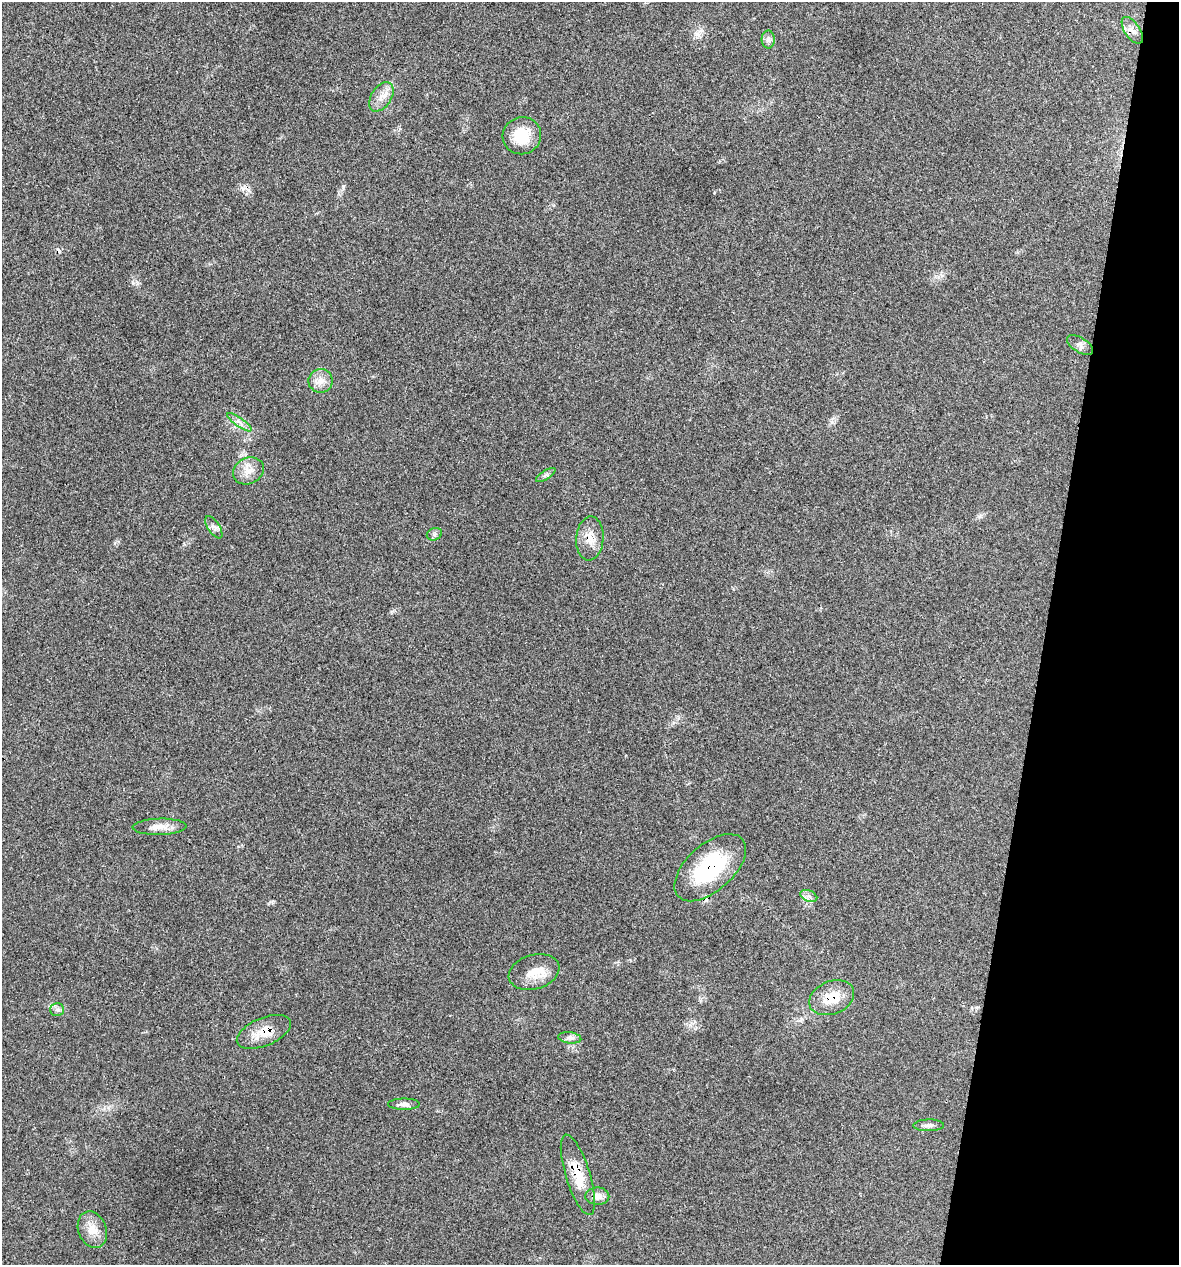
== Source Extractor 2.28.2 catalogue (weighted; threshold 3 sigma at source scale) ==
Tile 8 of 4 x 4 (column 4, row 2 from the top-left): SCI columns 3651-4827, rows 2526-3788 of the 5072 x 5054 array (HDU 1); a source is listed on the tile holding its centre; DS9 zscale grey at full resolution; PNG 1181 x 1267 px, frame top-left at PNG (2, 2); each listed source drawn as its Kron ellipse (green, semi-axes under 4 px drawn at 4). Shown black and unused: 11% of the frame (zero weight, under 3 of 4 exposures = <1% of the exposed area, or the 3 px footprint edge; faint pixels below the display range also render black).
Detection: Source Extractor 2.28.2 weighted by HDU 2 'WHT'; one run over the whole footprint, this tile lists its part. Background 0.0841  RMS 0.006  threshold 0.0268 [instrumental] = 3 sigma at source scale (4.5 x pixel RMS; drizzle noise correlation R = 1.50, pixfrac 1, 0.05/0.05 arcsec/px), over >= 5 px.
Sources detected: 27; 2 cosmic-ray / hot-pixel residue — neither listed nor drawn; the other 25 listed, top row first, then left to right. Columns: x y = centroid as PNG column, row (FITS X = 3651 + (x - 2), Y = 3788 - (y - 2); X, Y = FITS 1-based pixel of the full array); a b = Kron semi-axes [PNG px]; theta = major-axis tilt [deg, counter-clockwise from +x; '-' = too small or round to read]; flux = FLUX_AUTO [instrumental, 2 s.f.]
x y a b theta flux
1132 30 15 7 -56 4
768 39 9 6 -89 2
381 97 16 10 57 5.7
522 136 19 18 - 18
1080 345 15 7 -33 2.7
321 381 12 12 - 5.2
239 422 14 4 -36 2.7
248 471 16 13 28 6.6
546 475 11 4 33 1.4
214 527 13 6 -57 2.2
434 534 8 6 21 1.6
590 538 22 13 86 8.2
160 827 27 8 2 6.3
710 868 43 23 42 51
809 896 9 5 -24 1.9
534 972 26 17 16 11
832 998 23 16 22 13
57 1010 7 6 - 1.7
264 1032 29 14 23 12
570 1038 11 5 -7 2.2
404 1104 16 5 0 2.5
929 1125 15 6 2 2.4
578 1175 42 12 -73 16
597 1196 12 8 -3 4.7
92 1230 19 14 -69 7.7
Overlapping masked pixels (flux is a lower limit): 6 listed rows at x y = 1132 30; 590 538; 710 868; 832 998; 264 1032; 578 1175
Unlisted compact peaks at least as high as the median listed source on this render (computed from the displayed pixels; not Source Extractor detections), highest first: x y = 343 186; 832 422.